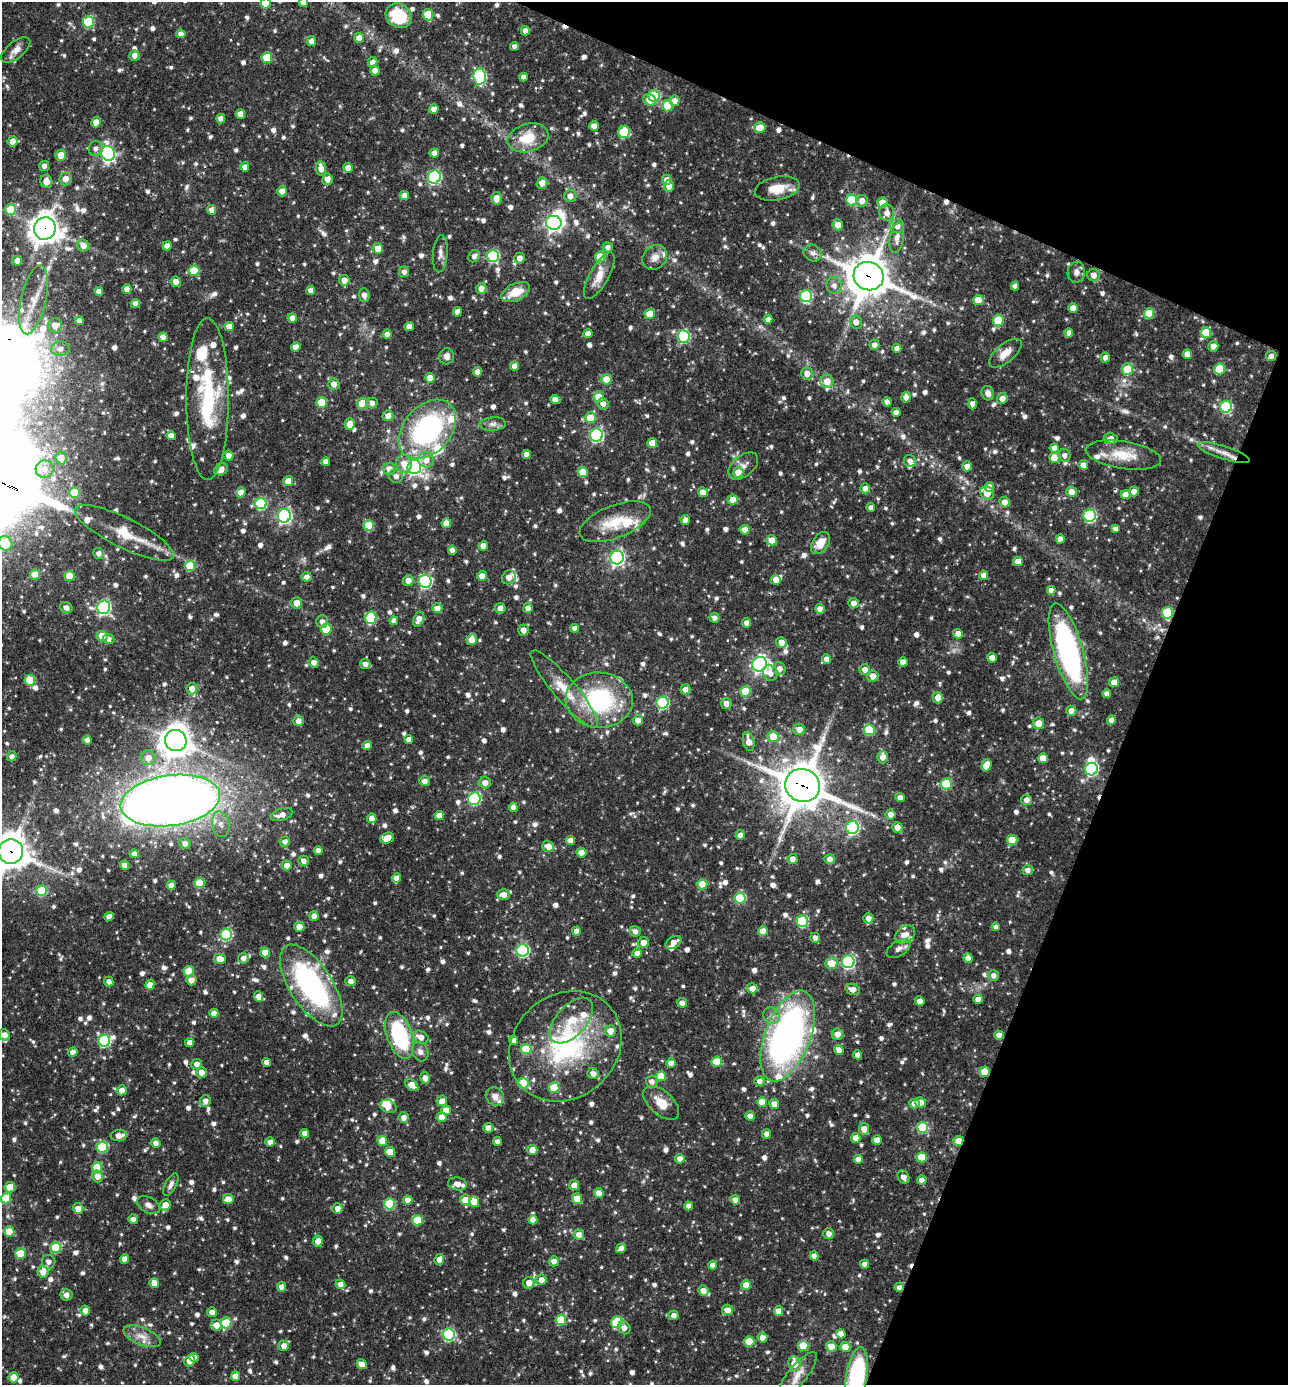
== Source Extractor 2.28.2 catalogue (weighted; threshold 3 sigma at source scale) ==
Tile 8 of 4 x 4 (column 4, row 2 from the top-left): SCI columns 4128-5413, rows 2768-4150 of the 5550 x 5536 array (HDU 1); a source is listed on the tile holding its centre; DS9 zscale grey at full resolution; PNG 1290 x 1387 px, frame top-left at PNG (2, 2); each listed source drawn as its Kron ellipse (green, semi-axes under 4 px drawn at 4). Shown black and unused: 20% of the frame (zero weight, under 3 of 4 exposures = <1% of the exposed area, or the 3 px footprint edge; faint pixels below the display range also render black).
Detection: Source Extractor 2.28.2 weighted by HDU 2 'WHT'; one run over the whole footprint, this tile lists its part. Background 0.0642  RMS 0.0036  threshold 0.016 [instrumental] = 3 sigma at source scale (4.5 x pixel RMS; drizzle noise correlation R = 1.50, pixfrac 1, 0.05/0.05 arcsec/px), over >= 5 px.
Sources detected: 1190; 3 inside a brighter object's white glare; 7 cosmic-ray / hot-pixel residue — neither listed nor drawn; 37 inside a brighter listed object's ellipse — not listed separately; of the other 1143, all 500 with FLUX_AUTO >= 1.65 (the completeness limit of this list) listed and drawn (643 fainter detections not listed), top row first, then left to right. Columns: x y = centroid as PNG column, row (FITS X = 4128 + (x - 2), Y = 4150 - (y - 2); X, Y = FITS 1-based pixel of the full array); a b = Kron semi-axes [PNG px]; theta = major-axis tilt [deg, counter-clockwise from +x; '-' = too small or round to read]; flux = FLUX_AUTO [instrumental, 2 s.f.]
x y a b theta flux
303 2 4 4 - 2.4
265 3 5 5 - 7.5
428 15 6 5 - 9.2
399 16 13 11 -38 14
88 22 6 5 - 22
525 31 5 4 - 2.9
181 34 4 4 - 2.1
359 38 5 5 - 3
311 41 5 4 - 2.4
514 46 4 4 - 1.8
16 50 17 8 39 2.9
134 55 5 5 - 2.2
267 58 5 5 - 11
372 62 5 4 - 2.5
375 70 5 5 - 2.6
480 76 8 6 -83 49
524 77 4 4 - 1.8
654 96 5 5 - 24
650 100 6 5 - 3.5
675 101 5 5 - 2.6
667 106 5 5 - 6.9
434 109 5 4 - 2.5
240 114 5 4 - 2.8
221 119 5 4 - 2.1
96 122 5 4 - 3.4
594 126 5 4 - 2.6
760 128 5 5 - 5.3
624 132 6 6 - 18
528 138 21 14 16 11
13 141 5 5 - 3.7
96 149 7 7 - 1.7
108 153 7 7 - 51
434 153 4 4 - 2.6
61 155 5 5 - 4.8
44 166 5 5 - 1.9
245 167 5 4 - 2.2
321 168 7 5 -80 3.8
348 168 5 5 - 3.3
434 177 7 6 - 55
66 179 6 6 - 3.1
327 179 6 5 - 3.1
667 180 5 5 - 2.8
46 181 7 6 - 3.7
542 183 6 5 - 3.1
669 186 5 5 - 2.7
777 188 22 11 11 6.9
282 191 5 5 - 2.8
404 195 4 4 - 2.6
570 196 6 6 - 2.7
496 198 6 5 - 3.4
851 200 5 5 - 14
862 201 6 6 - 2.9
882 203 5 5 - 4
11 209 5 5 - 9
212 210 5 4 - 2.6
887 213 8 7 - 2.6
554 223 8 7 - 120
838 225 5 5 - 3
897 226 7 7 - 2.8
45 228 11 10 - 420
897 238 15 7 80 2.3
83 245 6 5 - 2.7
167 246 4 4 - 2.5
608 247 5 5 - 1.7
378 249 5 5 - 4.6
813 253 9 8 - 1.8
440 254 19 7 86 2.3
474 256 6 5 - 1.7
493 256 6 6 - 35
600 257 5 5 - 9.2
655 257 13 11 47 3.1
520 258 5 5 - 2.5
17 261 5 5 - 2.4
194 271 5 5 - 10
404 272 5 5 - 1.7
1076 272 10 8 82 2.2
1094 275 6 6 - 2.5
599 276 26 9 60 5.1
868 276 15 14 - 1100
344 280 5 5 - 2.8
176 282 5 5 - 2.4
834 285 9 7 -70 2
1015 286 4 4 - 1.7
481 288 5 5 - 2.9
127 289 5 4 - 3.1
311 290 4 4 - 2.7
99 291 4 4 - 2.3
516 292 15 8 25 7.2
364 295 7 5 -85 2.3
806 296 6 6 - 34
33 300 35 12 77 9.2
978 300 5 5 - 8
135 303 4 4 - 1.9
1073 308 4 4 - 3.5
457 312 5 4 - 2.4
1149 313 5 5 - 8.4
650 314 5 5 - 6.5
292 318 5 4 - 2.5
768 319 4 4 - 2.2
998 320 5 5 - 11
79 321 4 4 - 2.1
856 322 6 6 - 2.6
55 325 7 7 - 3.8
229 326 5 4 - 3.6
409 327 4 4 - 2.9
1069 333 4 4 - 2
1206 333 5 5 - 11
387 334 4 4 - 2.7
588 334 4 4 - 2.8
684 336 6 6 - 36
163 337 4 4 - 3.5
874 345 5 5 - 2
1213 346 5 5 - 2.4
296 347 5 4 - 2.6
897 348 4 4 - 2.4
60 349 9 7 10 1.9
1005 353 20 9 39 4
1187 354 5 4 - 3.5
447 356 8 7 - 2
1271 356 5 5 - 1.9
1105 358 5 4 - 2
515 366 4 4 - 3
1127 369 6 5 - 8.9
1220 369 5 5 - 11
477 372 4 4 - 2.6
807 374 6 6 - 2.8
430 378 5 5 - 4.3
606 379 5 5 - 6.5
827 381 6 6 - 3.7
334 384 6 5 - 2.5
988 393 7 6 - 1.7
599 397 5 5 - 9.6
906 397 5 4 - 2.4
1002 398 5 5 - 2.7
207 399 81 21 -90 37
555 399 5 4 - 2
322 402 5 5 - 8.5
887 402 5 4 - 1.9
362 403 5 5 - 10
372 403 5 5 - 1.8
603 404 6 5 - 2.1
972 404 5 4 - 2.1
1226 407 6 6 - 35
896 412 4 4 - 2.4
388 416 5 5 - 2.9
590 418 5 5 - 8.2
350 424 6 5 - 3.8
493 424 13 6 3 1.9
427 429 34 23 47 64
596 435 6 6 - 51
171 436 5 4 - 3.2
1110 439 7 5 5 2.8
652 443 5 5 - 5.1
1054 448 5 4 - 2.3
1224 453 27 6 -18 4.1
526 454 4 4 - 2.3
1065 455 6 6 - 1.7
1123 455 38 13 -9 9.6
229 456 5 5 - 2.6
61 458 6 5 - 3.5
1054 458 5 5 - 5.9
426 460 8 8 - 3.6
910 461 6 6 - 1.9
326 462 4 4 - 2.3
404 464 9 8 - 3.8
1083 465 5 5 - 2.6
743 466 17 10 39 2.6
967 466 5 4 - 2.6
414 467 7 7 - 110
45 469 9 8 - 2.3
221 469 7 5 33 3.3
389 469 6 6 - 3.3
583 472 5 5 - 8.4
738 472 5 5 - 5
396 476 7 6 - 1.8
288 481 5 5 - 4.3
989 487 5 5 - 2.9
865 488 5 5 - 2.3
1134 491 5 5 - 2.7
240 492 5 5 - 2.8
703 492 5 5 - 3.1
1071 492 5 5 - 2.9
74 493 5 5 - 11
987 493 7 6 - 5.5
1126 495 5 4 - 3.7
733 500 5 5 - 4.1
1004 502 5 5 - 2.5
261 504 6 5 - 27
871 507 4 4 - 1.6
284 516 7 6 - 80
1090 516 6 6 - 43
685 520 5 4 - 2.3
615 522 37 16 21 12
446 523 5 5 - 4.5
369 525 5 5 - 12
1115 529 4 4 - 1.7
745 530 5 5 - 2.8
124 533 55 15 -26 14
1060 539 4 4 - 2.5
772 540 5 5 - 4
5 543 7 6 - 14
820 543 12 8 56 5.2
483 546 5 4 - 3.6
452 550 4 4 - 2
98 553 5 5 - 2
617 558 7 6 - 97
1018 561 5 4 - 3.6
190 566 5 5 - 12
35 575 5 5 - 7.6
983 575 4 4 - 2
69 576 5 5 - 6.9
482 576 5 5 - 3
307 577 5 4 - 2.2
509 577 7 6 - 2.6
408 580 5 5 - 2.6
776 580 5 5 - 2.6
425 581 6 6 - 48
1051 590 4 4 - 2.3
296 603 5 5 - 2.9
854 603 5 5 - 2.2
103 607 7 6 - 74
66 608 6 5 - 1.8
437 608 5 5 - 3
500 608 5 5 - 2.1
528 608 5 4 - 2.6
820 609 5 4 - 2.7
1167 613 6 5 - 23
371 618 6 5 - 18
714 618 5 5 - 1.8
419 619 8 5 67 3.1
394 621 4 4 - 2.2
322 622 6 6 - 1.8
747 623 4 4 - 2.8
574 628 4 4 - 1.7
326 629 5 5 - 14
523 630 5 5 - 2.5
958 634 5 4 - 2.8
102 636 5 5 - 7.8
109 639 5 5 - 1.7
472 640 5 5 - 3.9
781 642 5 5 - 2.8
1068 651 50 14 -74 85
992 658 5 4 - 3.9
826 659 5 4 - 2.4
903 662 4 4 - 3
314 663 5 5 - 2.1
365 664 5 5 - 1.9
760 664 7 7 - 110
779 669 6 6 - 2.3
865 669 5 5 - 2.6
770 673 8 7 - 3.7
873 676 5 5 - 2.8
30 680 5 5 - 13
1114 682 5 5 - 4.1
192 689 5 5 - 3
564 689 49 11 -50 11
685 689 5 5 - 2.2
745 691 5 5 - 13
1107 694 4 4 - 2
938 698 5 5 - 3.1
599 700 33 27 -3 42
663 703 6 6 - 41
726 704 5 5 - 2.7
1071 711 5 5 - 2.6
638 720 5 5 - 3
1111 720 5 4 - 2.5
298 721 5 5 - 2.5
1038 723 6 5 - 4.6
799 729 6 5 - 2.9
869 730 5 5 - 16
773 737 5 5 - 8.5
409 739 4 4 - 2.3
87 740 4 4 - 2.6
176 741 11 10 - 530
749 742 9 5 -78 3.3
367 746 5 4 - 2.4
12 756 5 4 - 1.7
883 757 6 5 - 2.7
148 758 7 7 - 3.4
1043 758 5 5 - 5
986 765 6 5 - 5.5
1091 769 6 6 - 52
425 781 5 5 - 2.2
485 783 6 5 - 2.9
946 784 5 5 - 20
802 785 17 16 - 1300
900 798 5 4 - 2.8
474 799 6 6 - 39
1026 800 5 5 - 2.3
170 801 50 25 8 540
513 807 5 4 - 2.4
891 814 5 5 - 2.5
281 815 11 6 17 2.9
439 815 5 4 - 3.4
372 818 5 4 - 2.8
221 824 13 8 -77 2.9
897 827 5 5 - 2.7
852 828 6 6 - 52
740 835 5 4 - 2.4
387 838 7 5 21 4.9
1012 840 5 5 - 7.8
285 841 5 5 - 1.7
570 841 4 4 - 3.1
185 843 6 5 - 2.2
548 846 6 5 - 3.2
318 851 4 4 - 2.4
11 852 12 12 - 660
581 853 5 5 - 3.6
134 854 4 4 - 2.4
793 859 5 5 - 2.6
830 859 5 5 - 2.4
304 861 5 5 - 2
125 865 4 4 - 2.8
287 865 5 5 - 3
1028 870 5 5 - 2
396 878 5 4 - 2.6
200 883 5 5 - 13
702 884 5 5 - 7.8
171 885 4 4 - 2.2
42 891 5 5 - 13
503 894 6 5 - 3.1
740 898 5 5 - 21
314 916 5 4 - 2.7
109 917 5 4 - 2
868 918 5 5 - 2.7
802 921 6 5 - 26
299 927 5 5 - 3.1
996 927 4 4 - 1.7
576 931 4 4 - 2.9
635 931 5 5 - 1.8
763 931 5 4 - 3.5
905 934 11 8 34 2.8
226 935 6 6 - 34
815 938 5 4 - 1.7
643 942 5 5 - 3.5
673 942 8 5 30 2.8
899 949 13 7 32 1.9
523 950 6 6 - 45
265 952 5 5 - 3.9
637 953 4 4 - 2.2
243 958 5 5 - 1.9
968 958 5 4 - 2.7
220 959 6 5 - 4
848 962 6 6 - 61
831 963 6 5 - 6.9
189 971 5 5 - 9.9
993 975 5 5 - 1.8
191 980 5 5 - 2.7
351 981 5 5 - 1.9
109 982 5 4 - 2
150 985 5 4 - 4.8
311 986 47 21 -57 68
752 988 5 5 - 3
853 989 7 5 -16 2.7
258 997 5 4 - 2.5
978 999 5 4 - 2.5
920 1001 4 4 - 3.3
682 1003 5 4 - 2.2
214 1013 4 4 - 2.7
772 1016 9 7 -44 1.9
571 1021 28 15 48 10
610 1031 6 5 - 4
837 1034 6 5 - 3
4 1035 5 5 - 2.8
400 1035 24 12 -71 37
999 1035 4 4 - 2.4
788 1036 48 23 69 160
421 1037 8 6 -26 3.1
514 1040 4 4 - 1.9
104 1041 6 6 - 33
190 1042 4 4 - 2.2
565 1046 60 51 41 59
526 1049 5 5 - 12
839 1050 5 4 - 3
73 1052 5 4 - 2.3
420 1052 10 8 -63 1.8
858 1055 4 4 - 2.5
267 1062 4 4 - 2.6
717 1062 5 5 - 8.9
671 1063 5 4 - 3.4
197 1064 5 5 - 2.3
201 1072 5 5 - 3
984 1072 5 5 - 5.9
593 1074 6 5 - 2.5
661 1076 5 5 - 7.3
425 1078 6 4 -76 2.3
760 1081 5 5 - 2
652 1082 6 5 - 2.4
523 1083 5 5 - 14
412 1085 7 5 -37 4.5
554 1087 5 5 - 12
122 1090 5 5 - 2.9
495 1096 9 8 - 3
205 1101 6 5 - 2.2
442 1101 5 5 - 2.5
762 1102 5 5 - 6.3
920 1102 5 5 - 3
661 1103 22 12 -42 6
914 1103 5 5 - 3.2
774 1104 5 5 - 3
388 1106 9 6 -23 3.6
446 1110 5 5 - 3.6
750 1116 5 4 - 2.4
404 1117 5 5 - 2.1
442 1117 5 5 - 4.8
922 1127 5 5 - 22
488 1128 5 5 - 2.6
864 1129 6 5 - 3.6
304 1133 4 4 - 2.7
767 1134 4 4 - 2.5
119 1135 8 5 7 2.5
856 1138 5 5 - 2.9
877 1140 5 4 - 3.2
382 1141 5 5 - 6.3
497 1141 4 4 - 1.7
958 1141 5 5 - 4.8
270 1142 5 4 - 1.8
156 1143 5 4 - 1.9
102 1147 5 5 - 22
532 1150 5 5 - 3.5
390 1152 5 4 - 5.1
922 1157 5 5 - 9.1
680 1159 5 4 - 2.5
858 1159 4 4 - 2.4
97 1167 5 5 - 11
97 1176 6 5 - 2.7
903 1177 7 5 -57 2.2
922 1180 5 4 - 2
171 1184 12 5 63 1.7
457 1184 9 6 -10 2.8
574 1185 5 5 - 2.9
10 1187 5 5 - 7.3
599 1193 5 5 - 2.9
6 1198 5 5 - 11
228 1199 5 5 - 3.9
577 1199 5 5 - 7.5
408 1200 5 4 - 2.5
465 1200 5 5 - 5.2
735 1200 5 4 - 2.4
474 1202 5 5 - 6.2
390 1204 5 5 - 21
149 1205 12 7 -30 1.8
165 1205 6 5 - 3.3
689 1206 4 4 - 2.5
78 1209 5 5 - 3.3
337 1209 5 5 - 2.5
133 1219 5 4 - 2
418 1220 5 5 - 12
533 1220 4 4 - 2.2
9 1232 5 5 - 8.6
829 1234 5 5 - 2.2
579 1235 5 5 - 2.6
318 1241 5 5 - 2.7
56 1247 5 5 - 15
621 1248 5 4 - 2.6
20 1253 5 5 - 9.3
814 1256 4 4 - 2.4
125 1259 4 4 - 3.1
439 1259 5 5 - 3.1
554 1261 5 5 - 2.5
49 1262 7 6 - 1.8
865 1264 4 4 - 2
713 1265 4 4 - 2.3
43 1272 6 5 - 3.2
541 1280 5 5 - 2.5
154 1283 5 4 - 4.1
529 1283 5 5 - 3.4
340 1284 5 4 - 2.5
746 1285 5 5 - 4.8
281 1287 5 4 - 2
899 1287 4 4 - 1.7
703 1291 5 5 - 2.5
66 1295 6 5 - 2.6
727 1310 5 5 - 3.2
85 1311 5 5 - 2.7
778 1311 5 4 - 2.9
212 1312 5 5 - 2.5
674 1315 5 5 - 1.9
561 1320 5 5 - 14
617 1322 6 5 - 19
226 1323 5 5 - 14
216 1325 6 5 - 3.4
624 1328 7 6 - 2.1
449 1334 6 6 - 39
841 1334 5 4 - 2.7
142 1336 19 8 -22 3.9
762 1338 5 4 - 2.5
749 1342 5 5 - 10
284 1346 5 5 - 2.8
803 1346 5 5 - 12
831 1346 5 5 - 4.7
845 1347 5 5 - 5.1
194 1357 5 4 - 2.1
189 1361 6 5 - 3.2
362 1364 5 4 - 3.1
794 1364 7 6 - 5.5
797 1375 28 9 50 4.9
857 1375 28 10 82 45
236 1376 4 4 - 4.1
14 1377 5 5 - 6
Overlapping masked pixels (flux is a lower limit): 15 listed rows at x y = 45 228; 868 276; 207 399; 733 500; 425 581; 1167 613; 802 785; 170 801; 11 852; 311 986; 400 1035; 788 1036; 984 1072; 958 1141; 899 1287
Isophote crosses this tile's border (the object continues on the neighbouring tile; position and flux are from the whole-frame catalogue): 6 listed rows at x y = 303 2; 265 3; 5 543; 11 852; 797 1375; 857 1375